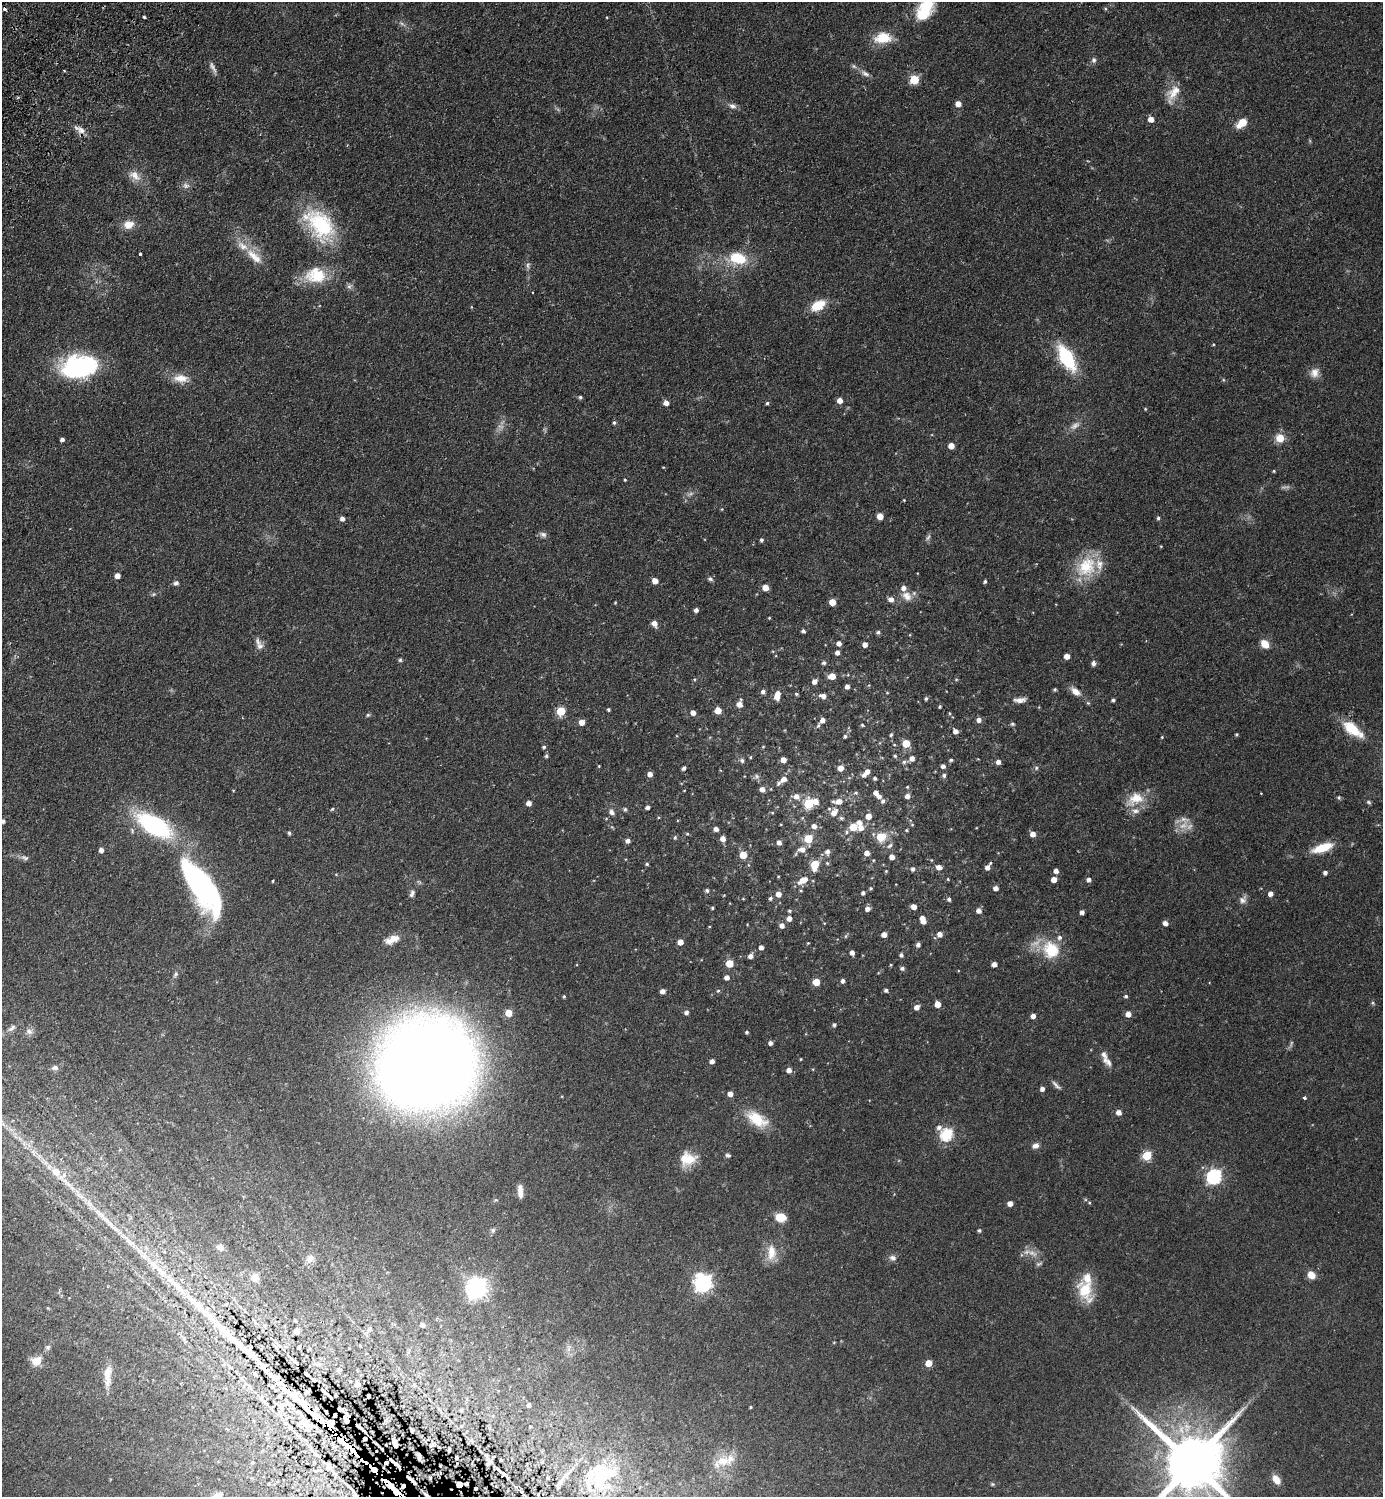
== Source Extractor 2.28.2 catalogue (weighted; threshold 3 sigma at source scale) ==
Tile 11 of 4 x 4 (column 3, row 3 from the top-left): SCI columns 2966-4346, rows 1538-3032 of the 6071 x 6065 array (HDU 1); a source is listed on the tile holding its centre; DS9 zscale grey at full resolution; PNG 1385 x 1499 px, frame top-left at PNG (2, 2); no overlay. Shown black and unused: <1% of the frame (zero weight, under 2 of 3 exposures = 4% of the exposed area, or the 3 px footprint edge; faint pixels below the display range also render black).
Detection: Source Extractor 2.28.2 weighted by HDU 2 'WHT'; one run over the whole footprint, this tile lists its part. Background 0.0557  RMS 0.0053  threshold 0.0239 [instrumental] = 3 sigma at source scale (4.5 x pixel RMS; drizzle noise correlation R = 1.50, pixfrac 1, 0.05/0.05 arcsec/px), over >= 5 px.
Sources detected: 401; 5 too faint to see at this stretch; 1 inside a brighter object's white glare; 15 cosmic-ray / hot-pixel residue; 1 long thin detection or spike segment (spike, bleed or trail) — not listed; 29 inside a brighter listed object's ellipse — not listed separately; the other 350 listed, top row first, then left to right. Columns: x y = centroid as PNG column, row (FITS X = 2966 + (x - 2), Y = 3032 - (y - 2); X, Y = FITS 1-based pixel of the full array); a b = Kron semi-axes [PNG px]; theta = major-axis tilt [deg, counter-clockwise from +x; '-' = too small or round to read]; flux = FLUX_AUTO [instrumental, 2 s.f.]
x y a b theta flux
925 10 25 15 57 18
144 17 3 3 - 1.1
883 38 19 12 4 12
1094 60 7 6 - 1.4
854 66 7 5 -45 1
213 67 17 6 -62 2.2
865 74 12 6 -27 2.2
914 80 5 5 - 20
1173 93 27 13 58 8.2
958 104 5 5 - 3.9
732 106 10 7 -16 2.1
1151 119 5 5 - 3.9
1242 123 7 5 41 15
81 130 13 8 -37 3.3
135 176 19 11 -39 5.4
186 186 10 7 -19 2.1
129 224 12 9 11 6
320 224 43 27 -47 41
140 254 3 3 - 1.9
254 256 29 11 -43 9.6
736 258 19 15 12 16
528 265 9 5 78 1.3
316 275 28 21 1 18
349 286 8 5 36 1.4
818 305 16 9 29 11
1213 344 3 3 - 0.41
1067 358 20 10 -61 44
79 366 35 21 9 70
1314 373 13 11 64 3.9
181 378 21 11 -4 6.9
580 397 4 4 - 0.87
840 400 5 5 - 3.8
666 403 5 5 - 3.2
767 403 4 4 - 0.74
1145 409 4 4 - 0.48
614 423 5 4 - 0.76
1075 425 15 8 34 3.3
500 427 10 3 -21 0.98
1280 438 6 6 - 10
62 439 4 4 - 1.6
951 446 5 5 - 5.1
1274 471 4 3 - 0.56
625 480 3 3 - 0.48
904 500 3 3 - 0.42
722 509 4 3 - 0.41
880 516 5 5 - 5.8
1158 518 5 4 - 0.84
342 519 5 5 - 2.1
543 534 9 7 -24 1.7
761 540 4 4 - 1
1161 546 5 3 - 0.38
1086 567 31 24 50 21
117 576 4 4 - 3.5
710 579 7 5 -27 1.2
655 581 5 4 - 4.5
985 582 4 4 - 0.87
176 583 6 5 - 1.4
765 587 5 5 - 6
153 594 6 5 - 0.81
907 596 15 11 -42 5.1
891 599 6 6 - 2.7
832 602 5 5 - 7.7
615 603 3 3 - 0.44
696 610 4 4 - 1.8
769 618 3 3 - 0.45
654 623 6 6 - 3.2
803 631 4 4 - 1.2
878 632 5 5 - 1.1
839 643 5 5 - 2.4
1265 644 8 6 -46 6.8
865 645 5 4 - 2.7
260 646 9 9 - 2.4
837 652 5 4 - 2.2
1067 656 5 4 - 3.5
400 660 5 4 - 0.8
824 663 5 5 - 1.3
1093 663 6 5 - 1.5
832 676 6 5 - 6.3
694 679 5 3 - 0.5
956 679 5 3 - 0.46
814 681 5 5 - 2.6
847 686 4 4 - 2.3
1055 689 4 4 - 0.84
1075 691 13 8 -38 4.2
763 692 5 5 - 1.7
887 693 5 3 - 0.42
796 694 5 4 - 0.68
777 696 8 5 74 6.7
823 696 7 5 -9 2.9
926 698 5 4 - 0.92
1020 700 18 7 5 3
1113 700 4 3 - 1.1
740 704 6 5 - 3.8
940 707 4 3 - 0.69
608 710 3 3 - 0.83
718 710 5 5 - 6.3
561 711 5 5 - 21
693 713 5 4 - 3
950 713 5 3 - 0.53
368 715 5 4 - 0.72
822 720 6 4 46 2.5
979 720 5 5 - 2.5
582 722 5 5 - 4.6
1012 724 5 5 - 0.97
862 725 5 4 - 0.64
818 726 7 5 70 0.99
1352 729 25 12 -39 14
955 731 5 5 - 2.6
1236 734 4 3 - 0.6
891 735 5 4 - 0.73
845 736 5 4 - 1
1162 737 4 3 - 0.44
906 743 5 5 - 13
894 745 4 3 - 0.43
544 747 5 4 - 0.89
763 747 5 3 - 0.38
546 756 5 4 - 1
895 756 5 4 - 0.71
750 757 4 4 - 0.5
912 758 6 5 - 2.7
742 760 5 5 - 1.3
783 760 5 4 - 3.8
951 760 4 4 - 0.93
904 762 6 5 - 1.3
998 762 5 5 - 2.5
599 766 5 3 - 0.41
943 766 4 4 - 1.8
684 768 5 4 - 1.4
841 768 5 5 - 4.2
1036 768 6 6 - 1
867 771 5 5 - 2.5
650 774 5 4 - 2.9
944 775 5 5 - 1.3
757 776 8 7 - 1.5
875 778 4 4 - 1.1
784 779 8 5 38 3.4
907 787 4 4 - 0.49
762 789 5 5 - 2.7
856 793 6 5 - 0.96
876 793 5 5 - 2.5
796 796 8 7 - 3.6
879 796 4 4 - 1.9
907 796 5 4 - 2.6
1339 797 5 4 - 0.75
1135 799 27 16 29 12
816 801 6 6 - 3.8
838 801 10 6 7 4.4
883 801 6 5 - 1.3
1369 802 7 4 -27 0.81
529 803 5 4 - 3.3
809 803 6 5 - 30
648 807 4 4 - 1.7
332 809 4 3 - 0.78
625 809 6 5 - 0.81
611 812 8 7 - 1.8
834 812 9 6 49 4
868 816 6 6 - 4.1
841 818 6 4 -15 1.1
3 821 5 5 - 1.4
154 825 29 14 -31 75
912 825 5 3 - 0.47
1183 825 18 10 38 6
814 826 6 5 - 2.7
853 827 5 5 - 12
861 828 7 6 - 3.5
716 829 5 4 - 2.4
906 830 4 4 - 0.55
847 832 5 5 - 0.94
289 833 5 4 - 0.83
687 834 5 4 - 0.58
1033 834 5 5 - 3.3
675 837 6 4 88 0.87
881 837 6 6 - 14
723 839 5 5 - 3.1
808 839 5 5 - 17
628 841 5 5 - 1.9
779 842 5 5 - 2.4
890 845 8 5 39 1.5
1323 848 20 8 18 13
802 849 10 6 8 3.5
101 850 5 4 - 2.2
827 852 7 6 - 2.1
867 853 5 5 - 3.5
743 855 5 5 - 9.7
892 857 4 4 - 3.2
25 858 12 6 -15 1.7
931 860 4 3 - 0.4
827 863 5 4 - 0.64
991 863 4 3 - 0.46
647 864 4 4 - 0.79
815 865 7 5 85 17
939 867 5 5 - 3.5
987 867 5 4 - 2.7
913 869 5 4 - 1.5
886 871 4 3 - 0.46
1056 871 4 4 - 2.5
1325 873 4 4 - 1.6
778 876 4 3 - 0.4
948 879 4 4 - 0.47
1054 879 4 4 - 4.2
803 880 13 7 29 5.9
1089 880 5 4 - 2
273 881 3 3 - 0.68
201 886 60 22 -55 130
871 888 5 4 - 0.72
996 888 4 4 - 2.6
707 890 5 5 - 1.1
801 891 5 3 - 0.51
412 893 11 6 69 1.6
863 893 5 4 - 1.2
778 894 5 5 - 4
1270 894 5 4 - 2.8
770 898 5 5 - 0.96
949 899 5 4 - 1.2
1243 900 11 8 53 2.3
914 907 5 4 - 3.2
712 908 3 3 - 0.67
867 909 5 5 - 2.4
979 910 5 5 - 2.6
789 911 4 4 - 0.79
1082 912 4 4 - 1.8
789 918 5 5 - 2.6
922 918 5 4 - 2.6
923 921 5 4 - 2.7
1165 923 5 4 - 2.7
782 925 5 5 - 2.5
884 934 4 4 - 3.4
940 934 5 5 - 3
846 936 6 4 88 0.67
392 940 20 9 22 5.6
680 942 4 4 - 4
808 943 4 3 - 0.41
918 945 5 4 - 1.7
761 947 4 4 - 2.3
1051 950 25 21 -60 18
852 952 5 4 - 2.4
901 955 4 4 - 1.4
751 956 5 5 - 2.6
729 963 5 5 - 9.3
994 964 4 4 - 2.7
891 965 5 3 - 0.45
902 968 5 5 - 1.3
175 974 9 5 61 1.3
727 977 5 4 - 2.7
843 981 5 4 - 1.5
816 982 5 5 - 10
886 990 4 4 - 1.4
662 991 4 4 - 2.5
718 991 5 4 - 0.75
564 996 4 3 - 0.61
1126 996 5 4 - 0.93
1373 1003 5 5 - 0.7
937 1004 5 5 - 5.9
917 1007 5 5 - 3.1
686 1012 5 5 - 1.7
509 1013 5 5 - 9.3
1128 1014 5 5 - 4
1033 1016 4 4 - 2.7
834 1025 4 4 - 1.1
12 1028 13 5 41 2
29 1031 9 7 -26 2
747 1032 4 3 - 0.84
770 1043 4 4 - 1.8
801 1059 3 3 - 0.43
712 1061 4 4 - 2.4
1107 1061 15 8 -43 3.3
425 1064 64 59 26 1200
55 1068 9 6 9 1.7
789 1070 5 5 - 2.6
1056 1085 16 4 -42 1.7
1042 1089 5 4 - 2
730 1094 5 5 - 2.7
1304 1098 4 4 - 0.81
1119 1112 5 5 - 3.2
757 1119 29 15 -30 15
3 1124 8 5 -56 1.5
939 1127 6 6 - 1.9
946 1134 6 6 - 56
1035 1146 9 7 27 2.3
728 1155 7 5 -15 1
1147 1156 5 5 - 24
687 1159 19 15 2 11
56 1172 9 8 - 5.8
1214 1176 7 6 - 110
66 1182 22 5 -42 5.4
520 1191 14 5 -88 3.8
1089 1203 5 4 - 0.54
1010 1204 4 4 - 3.7
102 1216 43 7 -44 12
780 1217 11 9 -11 7.9
493 1230 8 6 75 1.2
979 1230 4 4 - 0.96
220 1247 9 7 -28 2.5
771 1252 22 11 90 7.9
1032 1253 15 7 -24 3.9
893 1258 9 7 -20 2.1
310 1259 12 9 60 3
1039 1264 10 5 18 1.1
1311 1275 9 7 -42 4.9
255 1277 5 5 - 14
703 1283 7 7 - 190
477 1288 8 7 - 290
1085 1290 29 17 -73 15
196 1304 65 13 -42 28
423 1325 5 5 - 2.3
369 1329 9 7 53 2.2
297 1331 5 4 - 3.1
834 1342 5 3 - 0.38
48 1347 7 6 - 1.2
299 1347 3 3 - 0.54
37 1361 11 9 35 6.9
294 1361 11 3 -41 1.3
928 1363 5 5 - 8.3
339 1370 7 6 - 1.2
108 1376 28 9 87 7.2
357 1384 11 8 -61 2
368 1396 3 3 - 0.69
330 1397 12 2 -46 1.1
261 1398 10 6 -72 1.7
297 1399 67 12 -42 21
529 1405 4 4 - 1.6
282 1406 15 7 73 3.8
750 1407 3 3 - 0.59
341 1409 7 3 -32 1.2
461 1410 6 4 71 0.57
346 1419 7 4 -66 2.1
306 1425 28 15 -29 13
359 1427 8 2 -41 1.7
471 1441 8 4 -38 1.2
394 1442 6 4 -69 1.4
348 1446 17 8 -37 5.1
317 1455 14 4 -35 1.9
456 1457 4 2 - 0.66
419 1458 8 5 -88 1.1
314 1461 6 3 20 0.56
723 1461 21 15 4 10
252 1462 5 4 - 0.7
396 1464 12 2 -42 2
1192 1464 19 16 -42 4600
328 1466 10 7 86 1.7
374 1469 6 5 - 2.9
501 1472 19 3 -42 2.4
602 1476 46 32 48 38
547 1478 5 3 - 0.5
411 1480 11 2 -40 1.7
1276 1480 11 7 -56 4.4
560 1482 22 6 55 3.9
992 1484 5 4 - 0.59
396 1491 27 7 -42 10
353 1492 18 3 -52 2.6
Overlapping masked pixels (flux is a lower limit): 17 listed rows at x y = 196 1304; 294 1361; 330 1397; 297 1399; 341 1409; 346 1419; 306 1425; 359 1427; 348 1446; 419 1458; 396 1464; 374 1469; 501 1472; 411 1480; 560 1482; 396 1491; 353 1492
Isophote crosses this tile's border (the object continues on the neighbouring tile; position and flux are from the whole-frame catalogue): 3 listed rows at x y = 925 10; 3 821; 1192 1464